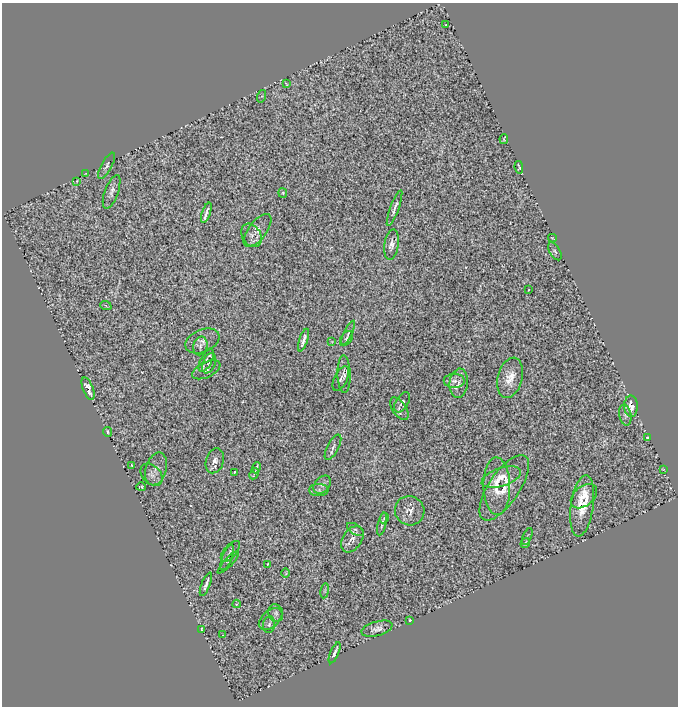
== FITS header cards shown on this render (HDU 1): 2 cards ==
NAXIS1  =                  676
NAXIS2  =                  704

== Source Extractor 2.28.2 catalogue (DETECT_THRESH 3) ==
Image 676 x 704 px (HDU 1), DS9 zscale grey, 1 PNG px = 1 image px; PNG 680 x 708 px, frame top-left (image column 1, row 704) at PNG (2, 3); each listed source drawn as its Kron ellipse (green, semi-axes under 4 px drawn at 4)
Background 1.2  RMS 0.13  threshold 0.395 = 3 sigma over >= 5 px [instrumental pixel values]
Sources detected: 80; all 80 listed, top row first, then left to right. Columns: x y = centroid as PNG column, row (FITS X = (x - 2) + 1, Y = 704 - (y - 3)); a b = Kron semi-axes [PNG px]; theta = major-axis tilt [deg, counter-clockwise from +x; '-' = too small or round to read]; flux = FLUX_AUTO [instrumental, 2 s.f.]
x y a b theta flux
446 25 3 3 - 7.8
286 84 4 2 - 8
262 96 6 4 71 11
504 139 5 2 - 9.4
106 166 15 5 61 32
519 167 6 3 -81 14
86 174 3 2 - 5.2
77 181 3 2 - 5.8
112 192 18 6 70 48
283 193 5 4 - 11
394 208 19 4 70 41
206 213 10 3 71 43
258 230 19 9 53 70
252 235 12 9 -58 52
552 238 4 2 - 6.8
391 245 15 7 82 55
555 251 10 5 -59 23
529 290 3 2 - 7.4
106 306 6 4 -21 11
348 333 13 3 65 21
346 339 8 5 54 21
303 340 12 3 72 42
202 341 18 11 23 60
332 341 3 2 - 5.9
200 346 9 7 76 18
206 360 13 5 65 39
209 363 10 6 68 39
206 370 15 7 26 42
344 374 19 6 -88 56
341 378 13 6 64 34
510 378 20 12 76 130
454 381 10 7 1 37
459 383 15 9 83 60
88 389 12 5 -68 97
402 402 11 6 58 35
631 406 10 7 -89 100
399 409 13 6 -55 39
625 415 10 6 -79 27
108 432 5 3 - 16
647 438 3 3 - 20
333 447 14 5 62 34
215 461 13 9 72 56
132 465 3 2 - 7.4
256 468 6 2 67 14
156 469 17 10 73 59
663 469 3 2 - 5.7
234 472 3 2 - 8.5
254 474 6 2 65 12
152 475 13 9 -46 43
501 477 20 9 18 97
322 485 10 7 49 36
497 486 29 13 -89 180
141 487 5 3 - 12
504 488 38 15 56 200
319 490 10 6 0 24
584 496 15 10 39 100
582 506 31 11 82 230
410 511 15 14 - 76
384 518 5 3 - 12
382 524 11 3 77 24
355 529 9 5 -32 22
527 536 9 3 67 9.4
352 539 14 9 56 67
525 543 5 2 - 10
230 551 13 6 48 23
227 557 14 5 68 30
228 562 15 4 46 16
268 564 4 2 - 6.8
286 573 5 3 - 8.5
206 584 12 3 68 36
325 591 7 3 81 15
237 604 4 3 - 8.1
276 613 9 7 -75 32
270 619 14 8 42 45
410 620 3 2 - 12
269 625 8 6 81 30
202 629 3 2 - 8.4
377 629 16 7 15 52
223 635 2 2 - 5
335 653 11 3 67 37